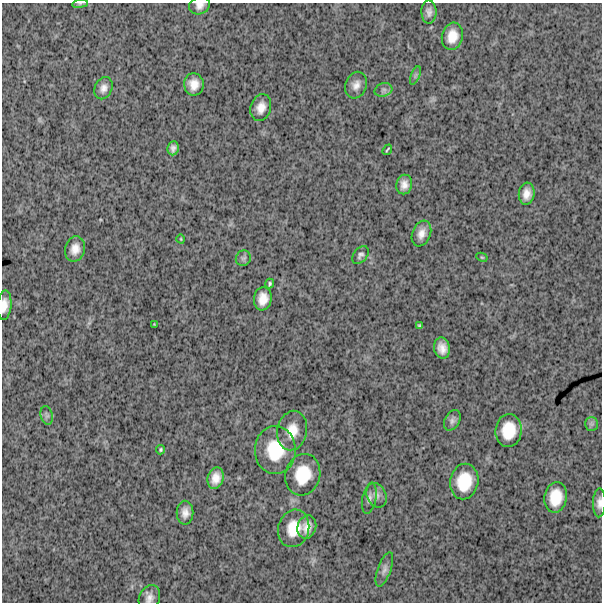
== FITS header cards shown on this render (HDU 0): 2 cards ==
NAXIS1  =                  600
NAXIS2  =                  600

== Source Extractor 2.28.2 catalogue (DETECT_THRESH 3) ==
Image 600 x 600 px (HDU 0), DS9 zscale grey, 1 PNG px = 1 image px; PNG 604 x 604 px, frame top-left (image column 1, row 600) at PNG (2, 3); each listed source drawn as its Kron ellipse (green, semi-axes under 4 px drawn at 4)
Background 1650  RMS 260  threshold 773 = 3 sigma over >= 5 px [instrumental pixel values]
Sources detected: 45; all 45 listed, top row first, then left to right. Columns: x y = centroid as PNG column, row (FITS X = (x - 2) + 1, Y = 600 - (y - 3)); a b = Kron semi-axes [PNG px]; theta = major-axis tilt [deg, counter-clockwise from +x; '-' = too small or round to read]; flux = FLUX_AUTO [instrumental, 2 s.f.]
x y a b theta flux
80 4 8 4 8 24000
199 6 10 8 20 100000
429 12 11 7 -89 90000
452 36 14 10 75 260000
415 75 10 3 69 33000
194 84 11 10 - 190000
356 85 13 10 69 130000
103 88 11 8 66 110000
383 90 9 6 15 58000
261 108 14 10 74 170000
173 148 7 5 82 71000
387 150 5 2 - 20000
404 185 10 8 79 120000
527 194 11 8 83 150000
421 234 13 9 68 150000
181 239 5 3 - 14000
75 249 13 9 75 170000
360 255 10 6 49 57000
482 257 6 4 -28 21000
243 258 8 7 - 53000
270 284 5 3 - 27000
263 299 11 9 81 210000
4 305 14 7 84 160000
154 324 2 2 - 9500
420 326 4 3 - 26000
442 348 10 8 -77 160000
47 415 9 6 -76 53000
452 420 11 7 60 68000
591 424 7 6 - 44000
509 430 16 13 84 450000
292 431 20 15 78 310000
161 450 4 4 - 27000
275 450 24 20 -90 730000
303 475 21 17 75 550000
216 478 11 8 75 170000
464 482 18 14 79 530000
377 495 13 9 -64 110000
556 497 15 11 80 390000
369 498 16 6 78 86000
599 503 14 6 89 100000
185 513 12 8 -89 130000
307 527 12 9 74 160000
294 528 19 15 74 400000
384 569 18 6 70 89000
149 598 13 10 65 120000
At the frame edge (FLAGS 8, measured only in part): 5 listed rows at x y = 80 4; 199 6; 4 305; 599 503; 149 598